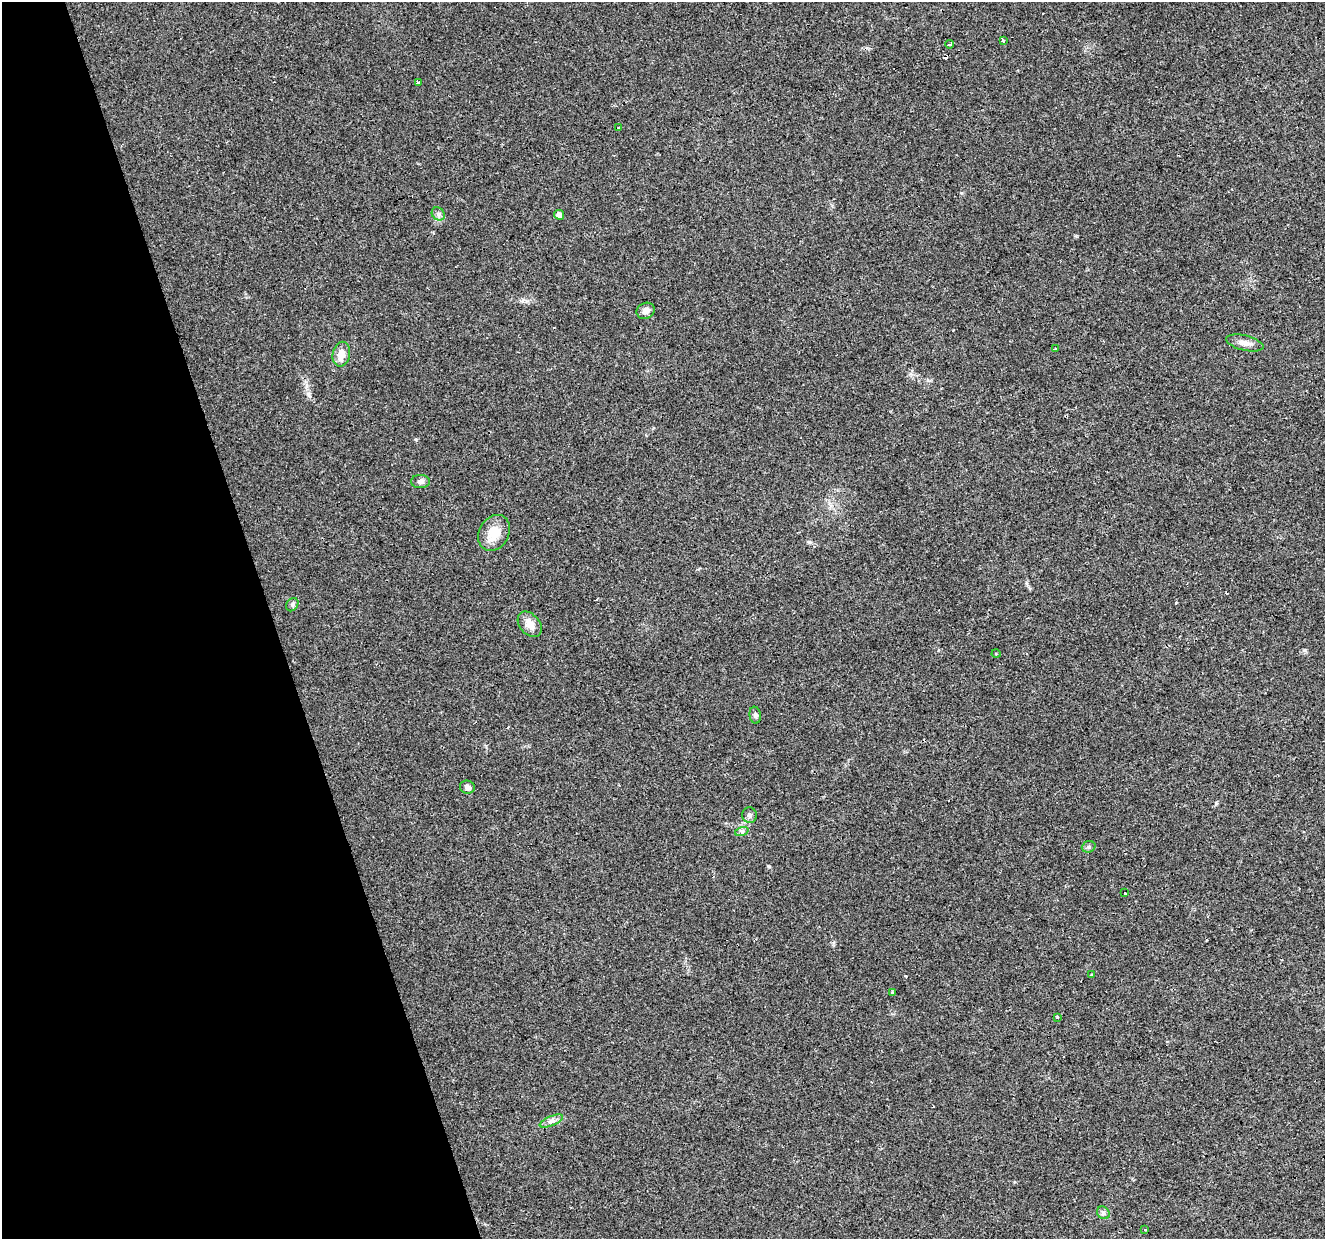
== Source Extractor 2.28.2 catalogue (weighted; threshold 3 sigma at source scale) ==
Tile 5 of 4 x 4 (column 1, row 2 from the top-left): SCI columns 1-1323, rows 2576-3812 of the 5293 x 5105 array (HDU 1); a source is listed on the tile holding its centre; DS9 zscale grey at full resolution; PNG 1327 x 1241 px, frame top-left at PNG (2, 2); each listed source drawn as its Kron ellipse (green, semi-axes under 4 px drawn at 4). Shown black and unused: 21% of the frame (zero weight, under 3 of 4 exposures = <1% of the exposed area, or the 3 px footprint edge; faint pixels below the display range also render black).
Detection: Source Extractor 2.28.2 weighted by HDU 2 'WHT'; one run over the whole footprint, this tile lists its part. Background 0.0222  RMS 0.0032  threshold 0.0146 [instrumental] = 3 sigma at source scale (4.5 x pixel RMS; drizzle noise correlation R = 1.50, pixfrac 1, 0.0396/0.0396 arcsec/px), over >= 5 px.
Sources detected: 38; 11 cosmic-ray / hot-pixel residue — neither listed nor drawn; the other 27 listed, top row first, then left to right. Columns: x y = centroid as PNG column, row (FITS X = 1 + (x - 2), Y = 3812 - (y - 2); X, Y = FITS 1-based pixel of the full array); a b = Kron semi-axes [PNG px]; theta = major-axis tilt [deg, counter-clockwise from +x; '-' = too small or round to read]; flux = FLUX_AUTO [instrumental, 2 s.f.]
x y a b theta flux
1003 41 4 4 - 0.57
950 44 4 3 - 9.9
418 82 3 3 - 5.7
618 127 3 3 - 0.35
438 214 7 6 - 0.81
559 215 5 5 - 2
646 311 9 8 - 1.5
1245 343 19 7 -13 2.2
1055 349 2 2 - 0.33
341 354 12 8 78 3.2
420 481 9 6 0 1.1
494 533 19 15 59 5.9
292 605 7 5 54 0.61
530 624 14 10 -50 3.1
996 654 4 3 - 0.3
755 715 8 5 -81 0.83
467 787 7 6 - 1.1
749 815 8 7 - 0.91
742 831 7 4 18 0.68
1089 847 7 5 19 0.63
1125 892 3 3 - 1.7
1092 975 3 3 - 0.56
892 992 3 3 - 1.5
1057 1017 3 3 - 0.54
551 1121 12 5 23 1.4
1103 1213 7 6 - 0.74
1145 1229 3 3 - 1.3
Unlisted compact peaks at least as high as the median listed source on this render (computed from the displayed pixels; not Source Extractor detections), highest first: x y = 769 866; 1305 650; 809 542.